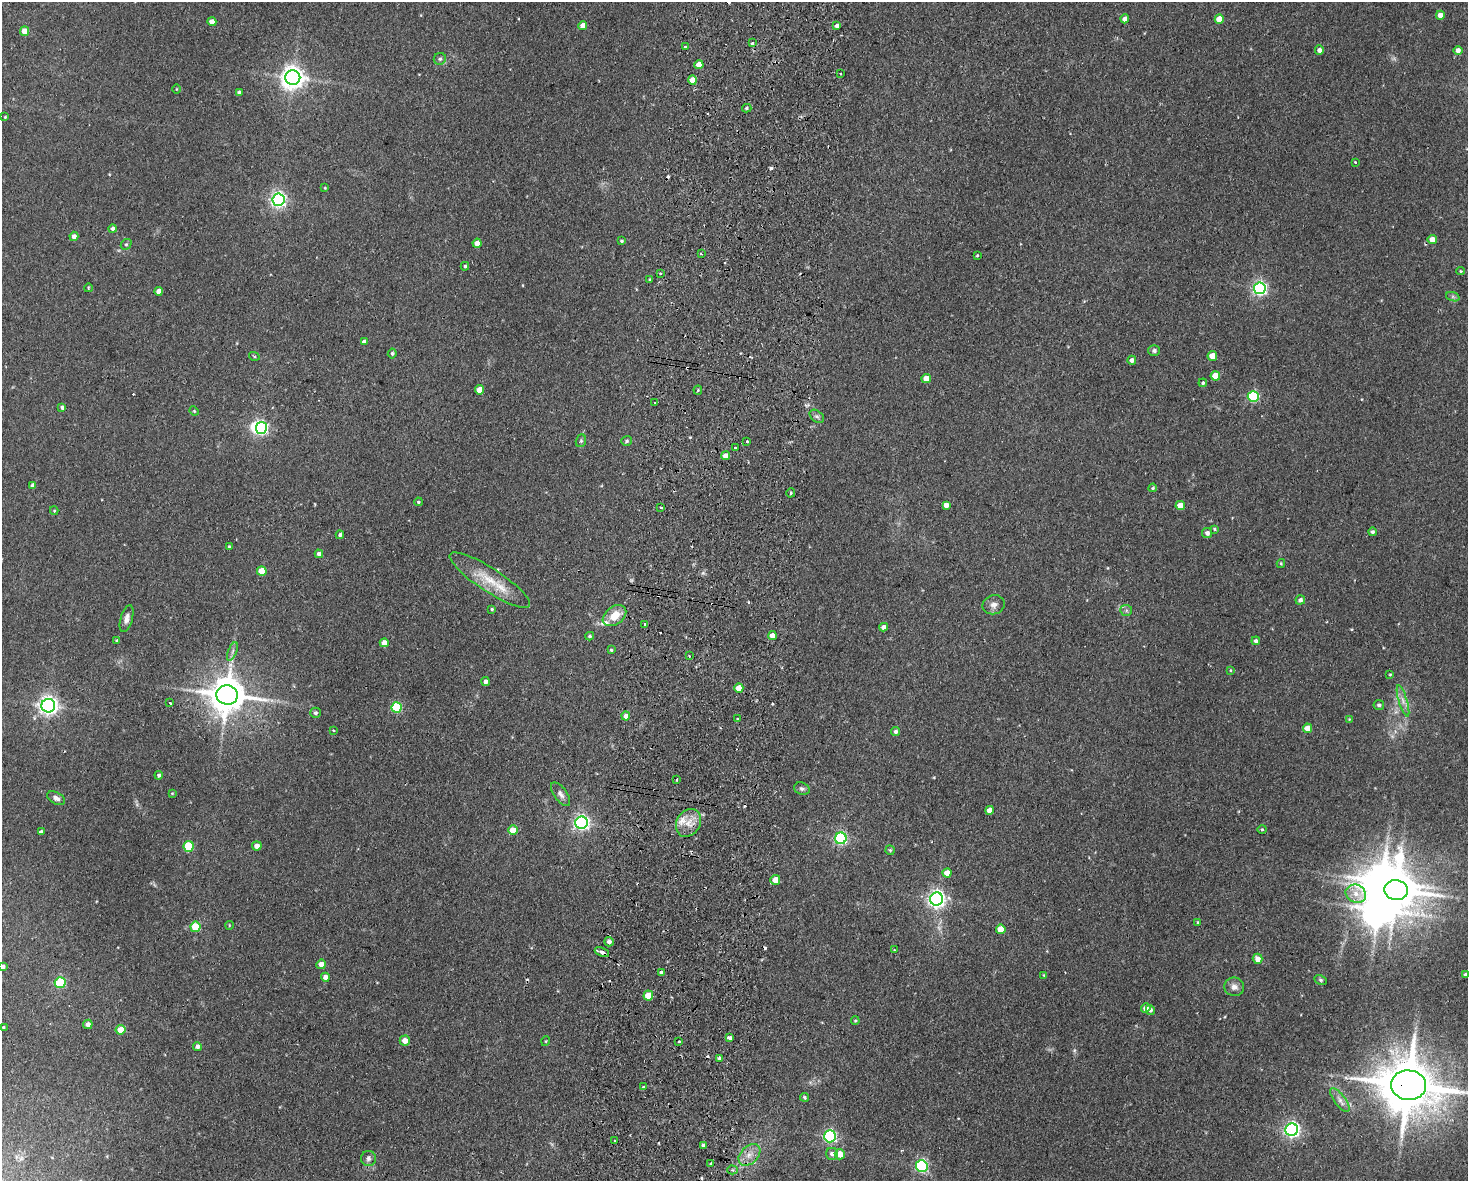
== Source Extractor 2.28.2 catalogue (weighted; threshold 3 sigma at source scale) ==
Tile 5 of 3 x 4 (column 2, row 2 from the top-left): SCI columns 1750-3215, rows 2369-3547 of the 4852 x 4736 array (HDU 1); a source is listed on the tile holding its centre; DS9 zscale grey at full resolution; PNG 1470 x 1183 px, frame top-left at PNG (2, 2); each listed source drawn as its Kron ellipse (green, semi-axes under 4 px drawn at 4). Shown black and unused: <1% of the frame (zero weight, under 2 of 3 exposures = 3% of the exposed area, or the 3 px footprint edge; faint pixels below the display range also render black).
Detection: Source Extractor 2.28.2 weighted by HDU 2 'WHT'; one run over the whole footprint, this tile lists its part. Background 0.143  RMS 0.0074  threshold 0.0332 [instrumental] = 3 sigma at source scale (4.5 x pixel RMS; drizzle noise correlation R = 1.50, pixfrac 1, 0.05/0.05 arcsec/px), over >= 5 px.
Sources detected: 196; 1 too faint to see at this stretch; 4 inside a brighter object's white glare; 12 cosmic-ray / hot-pixel residue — neither listed nor drawn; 2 inside a brighter listed object's ellipse — not listed separately; the other 177 listed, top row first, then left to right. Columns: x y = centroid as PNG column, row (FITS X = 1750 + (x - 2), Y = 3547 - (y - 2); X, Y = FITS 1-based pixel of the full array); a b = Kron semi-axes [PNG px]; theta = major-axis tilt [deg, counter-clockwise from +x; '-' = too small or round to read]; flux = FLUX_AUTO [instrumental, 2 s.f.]
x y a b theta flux
1440 15 4 4 - 6.6
1125 19 4 4 - 3.6
1219 19 5 4 - 13
212 22 4 4 - 5
583 26 4 4 - 5.5
837 26 4 4 - 2.6
24 31 4 4 - 9.9
752 43 4 3 - 2.4
685 47 3 3 - 1.7
1319 50 4 4 - 3.1
1458 50 4 4 - 3.6
440 59 6 6 - 1.7
699 65 4 4 - 8.7
841 74 2 2 - 0.79
293 78 7 7 - 630
692 80 4 4 - 8.5
176 89 5 3 - 0.59
239 93 4 4 - 2
747 108 4 3 - 1.2
5 117 3 3 - 0.66
1355 162 3 3 - 0.68
325 188 3 3 - 0.62
278 200 6 6 - 220
112 229 4 4 - 1.8
74 236 5 4 - 3.4
1432 240 4 4 - 5.8
621 241 3 3 - 1
477 243 4 4 - 6.3
126 244 6 5 - 1.1
701 254 3 2 - 0.87
977 255 3 3 - 0.71
465 266 4 4 - 1.2
1460 271 4 4 - 0.88
660 273 3 2 - 0.82
650 280 3 3 - 0.81
88 288 4 3 - 0.57
1260 288 6 6 - 180
159 291 4 4 - 5.9
1453 297 7 4 -19 1.4
364 342 4 4 - 3.5
1154 351 6 5 - 1.9
392 353 5 4 - 1.3
254 356 5 3 - 0.79
1212 356 5 4 - 11
1132 360 4 4 - 2.8
1215 376 5 4 - 13
926 378 4 4 - 7.9
1203 383 4 4 - 1.2
480 390 4 4 - 12
698 390 4 4 - 0.83
1253 396 5 5 - 69
655 403 2 2 - 0.78
62 407 4 4 - 1.8
194 411 5 4 - 0.78
817 416 8 5 -37 1.7
261 428 6 5 - 120
581 441 6 5 - 1.2
627 441 5 5 - 1.4
747 441 3 3 - 2.2
735 448 3 2 - 1.4
726 456 4 4 - 6.1
33 485 4 4 - 3.3
1153 488 4 3 - 0.95
791 493 4 4 - 0.99
418 502 4 3 - 1
946 505 4 4 - 4.3
1180 505 4 4 - 9.9
661 507 3 2 - 0.94
54 511 4 4 - 0.84
1215 529 4 3 - 0.88
1372 532 4 4 - 1.7
1207 533 5 5 - 2.7
340 535 4 3 - 1.4
229 547 3 3 - 0.76
319 554 4 4 - 2.4
1281 564 4 4 - 0.81
262 571 5 4 - 16
490 580 47 11 -33 22
1300 600 5 4 - 2.4
994 605 11 9 15 4.1
492 609 4 4 - 0.94
1126 610 6 5 - 1.6
614 616 13 8 37 12
127 619 14 6 74 3.9
645 624 3 3 - 1.6
884 627 4 4 - 3.8
590 636 4 3 - 1.1
772 636 4 4 - 7.7
117 641 4 4 - 1.1
1256 641 4 4 - 1.8
384 643 4 4 - 5.7
611 650 3 3 - 0.85
232 651 10 3 69 1.8
689 656 2 2 - 0.56
1231 670 4 3 - 0.62
1390 674 4 2 - 0.64
486 681 4 4 - 2.6
739 688 4 4 - 9.8
227 695 11 9 -6 2000
1403 701 16 4 -73 3.9
170 703 3 2 - 1.7
1379 705 5 5 - 1.6
48 706 7 6 - 380
397 707 5 5 - 55
315 713 5 5 - 1.5
626 716 4 4 - 4.5
737 719 3 2 - 0.9
1349 719 3 3 - 0.52
1307 728 4 4 - 7.3
334 730 3 3 - 0.99
896 731 4 4 - 1.8
159 775 4 4 - 1.8
677 779 3 2 - 1.3
802 789 8 6 -20 1.8
172 793 4 4 - 0.59
561 794 13 6 -54 3.2
56 798 10 5 -29 2.8
989 810 4 4 - 4.9
581 823 6 6 - 210
689 823 15 11 58 9.5
1262 829 4 4 - 0.82
513 830 5 4 - 12
41 832 4 3 - 1.8
841 838 6 5 - 110
189 846 5 5 - 32
257 846 5 4 - 5.3
890 850 4 4 - 1
947 873 4 4 - 7.8
775 880 5 5 - 8.3
1396 890 12 10 -6 2100
1356 894 10 8 -25 6.8
937 899 6 6 - 300
1198 922 3 3 - 0.66
229 925 4 3 - 0.56
195 927 5 5 - 27
1001 929 5 4 - 13
609 942 5 4 - 2.6
894 950 4 2 - 0.62
602 952 7 3 -23 4
1258 959 5 5 - 5.5
321 964 5 4 - 5.6
3 966 4 4 - 2.2
661 973 4 3 - 6.1
1465 974 4 3 - 1.4
1044 975 4 4 - 0.71
325 977 4 4 - 4
1321 980 6 4 -27 1.1
60 983 5 5 - 45
1234 987 10 9 - 4
648 996 5 5 - 15
1146 1008 5 4 - 5.2
1150 1010 5 4 - 2
855 1021 4 3 - 0.85
88 1024 5 4 - 3.5
3 1027 4 3 - 0.76
120 1030 5 5 - 9.8
729 1038 4 3 - 4.5
405 1041 5 5 - 5.9
546 1041 5 3 - 0.64
679 1042 3 3 - 2.2
197 1046 4 4 - 2.8
719 1058 4 3 - 3.3
1409 1085 18 15 -5 4700
644 1087 3 3 - 1.8
804 1097 4 4 - 1.2
1340 1100 14 5 -53 4
1292 1130 6 6 - 210
830 1136 6 6 - 130
615 1141 3 2 - 0.81
703 1145 3 3 - 2
832 1154 6 6 - 2.9
840 1154 5 5 - 8.6
749 1155 13 8 44 6.4
368 1158 7 7 - 2.5
711 1164 3 3 - 1.9
922 1166 6 6 - 110
732 1170 5 4 - 1.4
Overlapping masked pixels (flux is a lower limit): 3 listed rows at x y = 227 695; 602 952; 1409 1085
Isophote crosses this tile's border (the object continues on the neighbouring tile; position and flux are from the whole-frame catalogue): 2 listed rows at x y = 3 966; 1409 1085